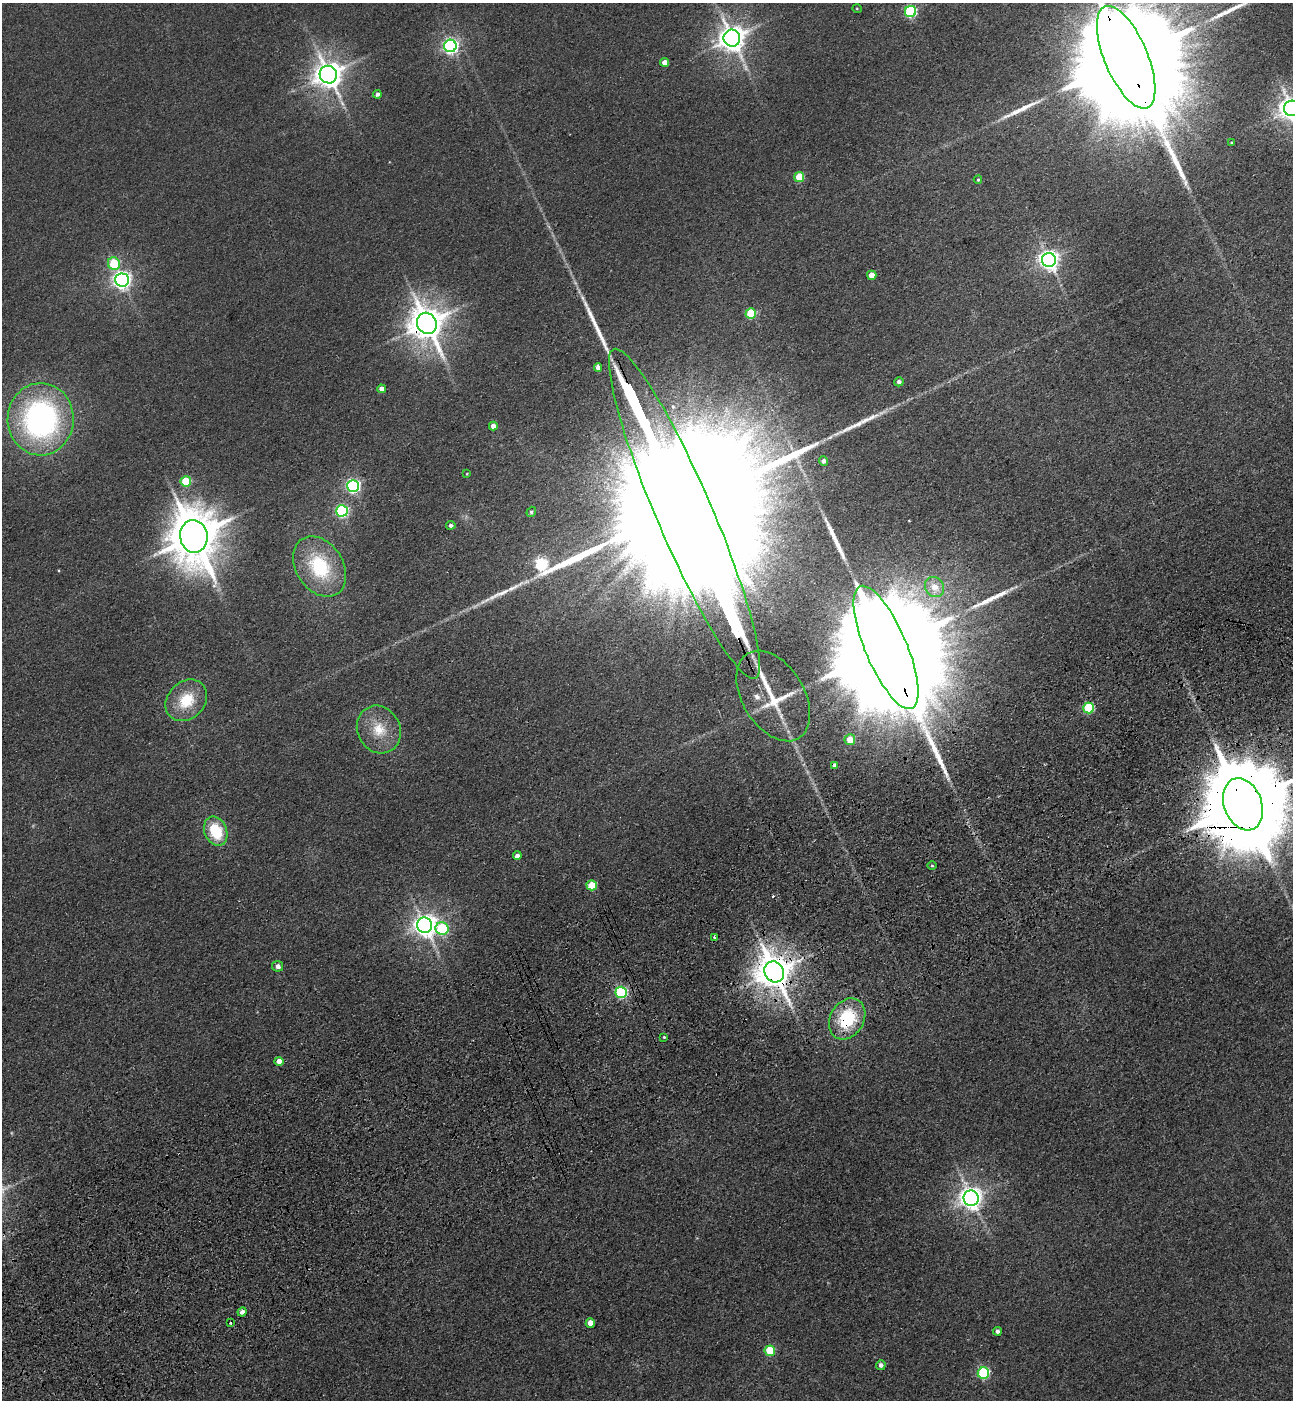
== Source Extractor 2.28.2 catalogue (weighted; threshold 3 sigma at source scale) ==
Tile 7 of 4 x 4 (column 3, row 2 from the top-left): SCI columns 2929-4219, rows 2908-4305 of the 5727 x 5814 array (HDU 1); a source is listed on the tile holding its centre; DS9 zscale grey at full resolution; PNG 1295 x 1402 px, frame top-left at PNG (2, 3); each listed source drawn as its Kron ellipse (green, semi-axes under 4 px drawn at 4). Shown black and unused: <1% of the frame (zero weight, under 3 of 4 exposures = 6% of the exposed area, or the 3 px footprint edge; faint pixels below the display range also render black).
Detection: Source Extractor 2.28.2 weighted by HDU 2 'WHT'; one run over the whole footprint, this tile lists its part. Background 0.0395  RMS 0.0066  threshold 0.0299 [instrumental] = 3 sigma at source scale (4.5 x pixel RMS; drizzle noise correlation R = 1.50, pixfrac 1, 0.05/0.05 arcsec/px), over >= 5 px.
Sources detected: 74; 1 too faint to see at this stretch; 1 inside a brighter object's white glare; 1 cosmic-ray / hot-pixel residue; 8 long thin detections or spike segments (spike, bleed or trail) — neither listed nor drawn; the other 63 listed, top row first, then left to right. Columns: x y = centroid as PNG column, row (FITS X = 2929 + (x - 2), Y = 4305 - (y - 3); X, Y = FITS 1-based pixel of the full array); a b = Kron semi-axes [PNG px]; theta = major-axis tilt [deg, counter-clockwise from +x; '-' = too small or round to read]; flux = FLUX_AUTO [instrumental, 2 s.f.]
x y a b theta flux
857 9 5 3 - 0.6
911 11 6 5 - 92
732 38 8 8 - 860
450 46 6 6 - 220
1126 57 55 21 -67 53000
665 62 4 4 - 6.8
328 75 9 8 - 980
377 94 4 4 - 2.2
1292 108 8 7 - 730
1231 143 3 2 - 0.67
799 177 5 5 - 23
978 180 4 3 - 0.72
1049 260 7 7 - 440
114 264 6 6 - 34
872 275 5 4 - 8.6
122 280 7 6 - 320
751 313 5 5 - 38
427 323 11 9 -60 1600
598 367 4 4 - 4
899 382 5 4 - 2.2
382 389 4 4 - 5
41 419 36 33 89 180
493 426 4 4 - 4.5
824 461 4 4 - 2.5
467 474 3 3 - 0.58
186 481 5 5 - 30
353 486 6 6 - 160
342 511 6 5 - 110
531 512 5 4 - 1.2
684 514 179 28 -67 190000
451 525 5 4 - 2
194 536 16 13 -82 3600
320 567 32 23 -57 51
935 587 10 9 - 9.1
886 647 66 21 -67 59000
773 696 49 31 -59 30
186 700 23 18 45 24
1089 708 5 5 - 57
379 729 24 21 -61 19
850 740 5 5 - 11
834 765 4 4 - 2.5
1243 804 27 19 -69 18000
216 831 15 11 -67 27
517 856 4 4 - 3.3
932 866 5 3 - 0.76
592 885 5 5 - 21
424 925 8 7 - 570
442 928 6 6 - 73
714 937 3 2 - 1.2
278 966 5 5 - 3.9
774 972 11 9 -57 1700
621 992 5 5 - 94
847 1019 22 17 59 41
664 1037 3 3 - 0.74
279 1061 4 4 - 8
971 1198 8 7 - 570
242 1312 5 4 - 2.7
231 1323 3 2 - 1.1
590 1323 4 4 - 7.5
997 1331 4 4 - 2
770 1351 5 5 - 32
881 1365 5 4 - 2.7
983 1373 6 5 - 85
Overlapping masked pixels (flux is a lower limit): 8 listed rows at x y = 1126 57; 427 323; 684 514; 886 647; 773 696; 1243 804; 774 972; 847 1019
Isophote crosses this tile's border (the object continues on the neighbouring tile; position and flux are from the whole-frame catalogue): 3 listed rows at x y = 1126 57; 1292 108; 1243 804